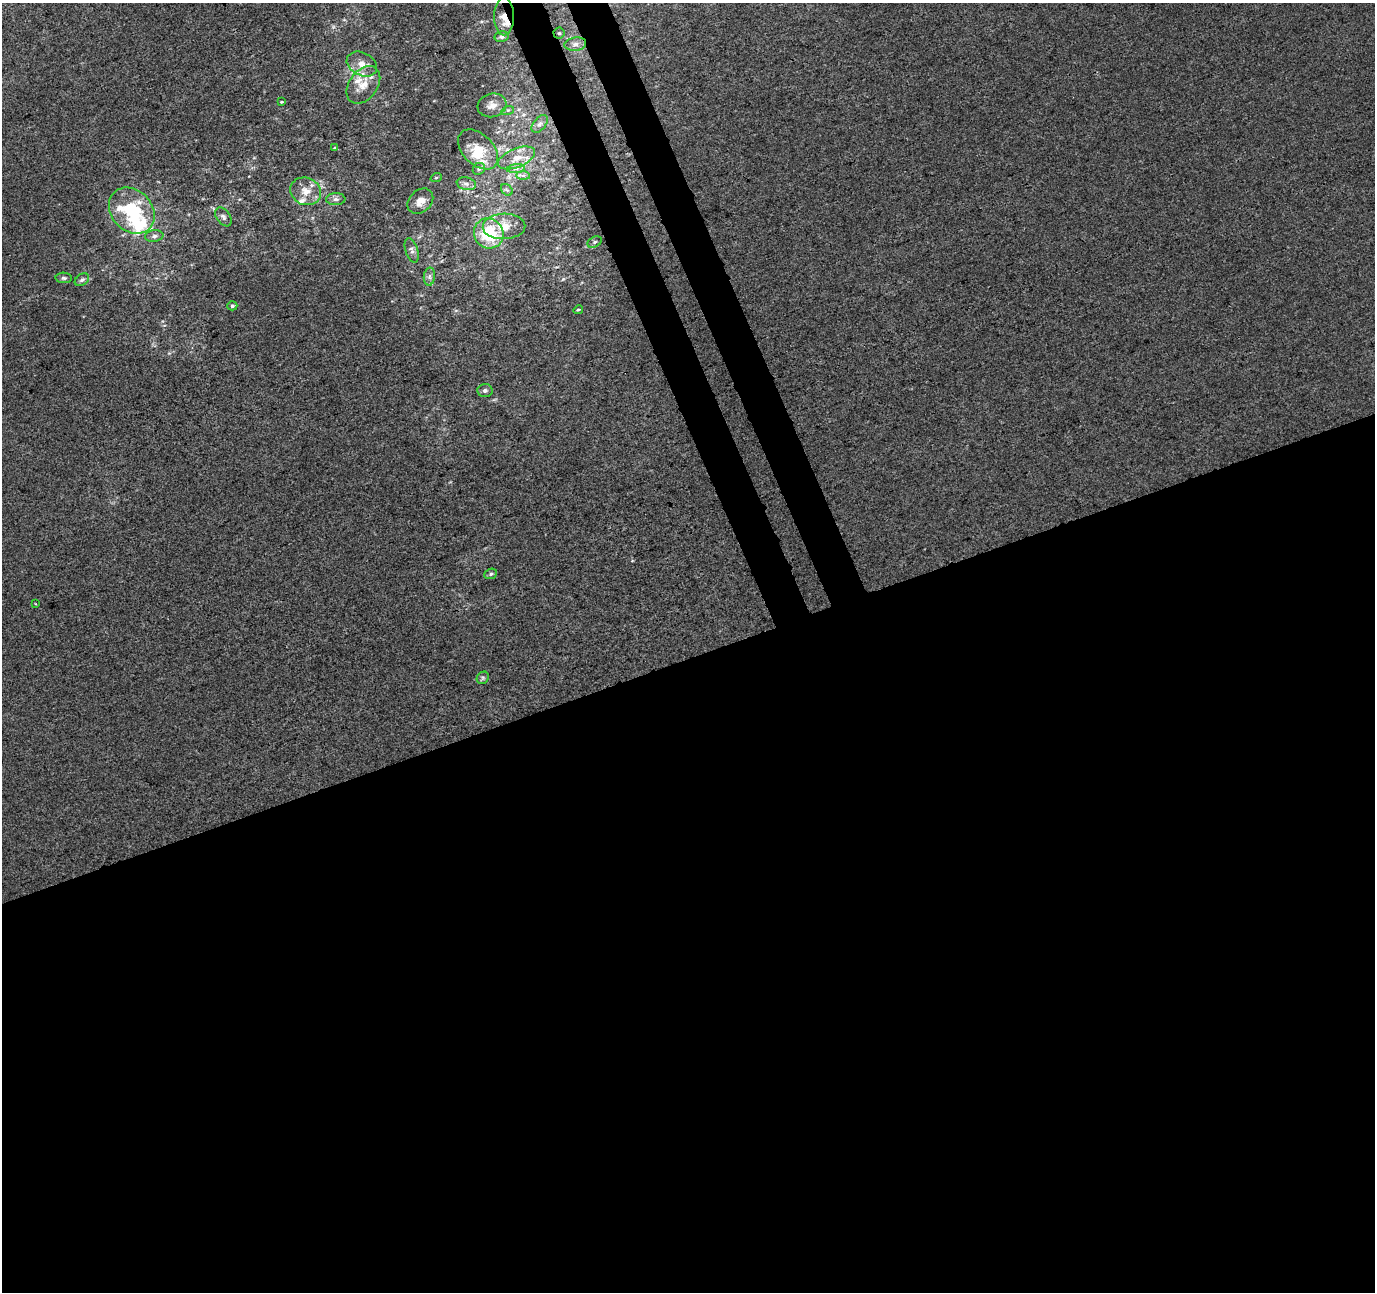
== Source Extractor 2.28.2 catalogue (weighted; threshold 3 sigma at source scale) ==
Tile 15 of 4 x 4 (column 3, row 4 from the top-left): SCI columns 2802-4174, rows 156-1445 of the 5600 x 5413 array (HDU 1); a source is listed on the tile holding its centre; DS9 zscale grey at full resolution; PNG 1377 x 1294 px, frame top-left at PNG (2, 3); each listed source drawn as its Kron ellipse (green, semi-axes under 4 px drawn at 4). Shown black and unused: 52% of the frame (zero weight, under 3 of 4 exposures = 5% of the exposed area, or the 3 px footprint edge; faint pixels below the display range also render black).
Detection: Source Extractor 2.28.2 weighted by HDU 2 'WHT'; one run over the whole footprint, this tile lists its part. Background 2.91e-04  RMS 0.0047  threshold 0.0211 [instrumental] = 3 sigma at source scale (4.5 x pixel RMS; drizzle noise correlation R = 1.50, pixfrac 1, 0.0396/0.0396 arcsec/px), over >= 5 px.
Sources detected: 45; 1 inside a brighter object's white glare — neither listed nor drawn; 6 inside a brighter listed object's ellipse — not listed separately; the other 38 listed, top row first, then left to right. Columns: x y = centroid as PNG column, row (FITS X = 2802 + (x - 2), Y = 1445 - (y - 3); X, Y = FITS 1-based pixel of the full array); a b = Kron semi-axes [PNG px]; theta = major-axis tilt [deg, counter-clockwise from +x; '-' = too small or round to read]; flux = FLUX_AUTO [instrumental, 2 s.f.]
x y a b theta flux
504 17 19 10 -90 6.1
559 33 5 5 - 0.8
502 37 7 5 12 1.5
575 44 11 6 8 2.4
362 64 16 11 -27 5.4
363 85 21 14 54 7
282 102 4 3 - 0.51
492 105 14 11 16 4.1
508 110 6 4 17 0.84
540 124 10 6 52 1.9
335 148 4 3 - 0.73
478 149 24 15 -45 11
517 158 19 9 22 6.6
479 169 6 5 - 0.99
516 169 9 4 8 1.5
523 175 7 4 -1 1
436 178 6 3 19 0.51
466 184 10 6 -12 2.1
507 190 6 5 - 0.89
306 191 16 13 -26 6.3
336 199 9 6 2 1.7
420 201 14 11 43 4.5
132 211 25 20 -46 37
223 217 10 6 -54 1.6
504 226 21 13 2 7.8
489 233 15 14 - 26
154 236 9 6 8 1.6
595 242 7 5 28 0.97
412 250 12 6 -71 1.8
429 277 9 5 85 1.6
64 278 8 5 -2 1.1
82 280 8 5 35 1.2
232 306 5 4 - 0.75
578 310 5 3 - 0.55
485 391 7 6 - 1.3
491 574 6 5 - 0.91
36 604 2 2 - 0.41
483 678 7 5 46 0.89
Overlapping masked pixels (flux is a lower limit): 2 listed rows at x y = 504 17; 559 33
Unlisted compact peaks at least as high as the median listed source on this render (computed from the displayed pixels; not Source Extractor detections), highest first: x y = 563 279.